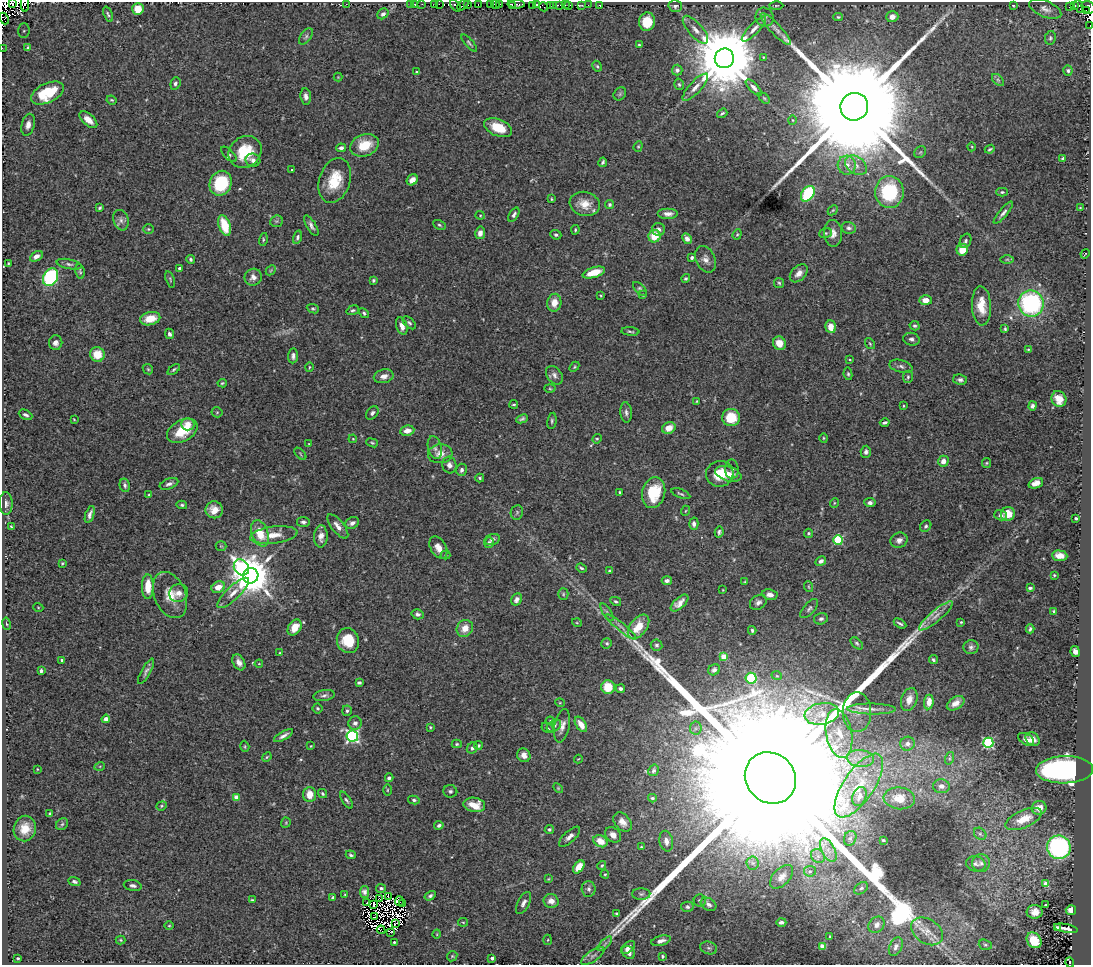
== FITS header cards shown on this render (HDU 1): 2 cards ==
NAXIS1  =                 1089
NAXIS2  =                  963

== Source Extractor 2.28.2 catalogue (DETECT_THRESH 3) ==
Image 1089 x 963 px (HDU 1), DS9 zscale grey, 1 PNG px = 1 image px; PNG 1093 x 967 px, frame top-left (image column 1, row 963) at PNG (2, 2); each listed source drawn as its Kron ellipse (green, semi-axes under 4 px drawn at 4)
Background 0.369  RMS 0.012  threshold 0.0366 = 3 sigma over >= 5 px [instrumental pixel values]
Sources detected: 479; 16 with non-positive FLUX_AUTO (blend fragments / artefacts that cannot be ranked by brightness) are neither listed nor drawn; the other 463 listed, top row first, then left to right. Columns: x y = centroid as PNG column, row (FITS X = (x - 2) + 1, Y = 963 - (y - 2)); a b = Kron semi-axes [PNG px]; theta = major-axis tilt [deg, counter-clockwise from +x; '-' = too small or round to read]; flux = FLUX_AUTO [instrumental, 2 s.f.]
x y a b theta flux
12 3 3 2 - 110
25 4 8 2 -90 140
346 4 2 2 - 17
410 4 3 2 - 4.9
422 4 3 2 - 1.9
435 4 2 2 - 6.2
439 4 2 2 - 8.7
467 4 3 3 - 170
478 4 2 2 - 3.1
490 4 3 3 - 25
495 4 4 2 - 41
499 4 2 2 - 34
516 4 8 3 -4 120
537 4 3 3 - 16
415 5 4 3 - 0.63
463 5 6 3 43 20
533 5 4 3 - 33
550 5 2 2 - 11
554 5 4 3 - 11
560 5 4 3 - 170
565 5 2 2 - 9.5
569 5 3 3 - 62
582 5 3 2 - 3.4
588 5 2 2 - 2.2
600 5 3 3 - 12
1013 5 3 2 - 0.83
1074 5 3 3 - 12
455 6 7 3 -49 370
512 6 4 3 - 120
675 6 6 5 - 2.2
776 6 7 3 1 0.89
1079 6 7 3 -65 150
544 7 5 2 - 4.3
1069 7 3 2 - 25
1088 7 7 5 -39 520
138 9 6 5 - 13
1045 9 17 8 -22 4.9
1087 11 3 2 - 39
108 14 8 4 -70 1.3
383 14 6 5 - 2.9
765 17 9 8 - 3
838 17 5 4 - 1
892 17 6 5 - 4.9
4 18 6 4 -66 270
647 22 9 8 - 19
1090 26 3 2 - 9.3
754 29 17 5 46 5
776 29 21 5 -46 4.9
695 30 17 7 -49 6.8
24 31 7 6 - 2.3
306 37 9 5 53 2.1
1050 38 7 5 79 1.6
469 43 10 3 -48 1.4
639 45 4 3 - 0.9
2 48 2 2 - 4.6
28 48 3 2 - 0.5
763 57 4 3 - 0.6
724 58 10 9 - 11000
597 66 6 4 -60 1.3
677 70 5 5 - 2.2
1068 71 5 4 - 1.5
417 72 3 3 - 0.99
338 77 4 4 - 0.66
998 80 7 4 -45 1.4
175 83 6 5 - 2
679 84 6 4 -72 1.5
695 87 17 6 48 6
754 88 10 4 -46 3.2
48 93 18 9 26 28
620 94 7 5 47 1.7
306 97 8 5 -83 3.6
764 98 7 4 -44 1.2
112 100 5 3 - 0.87
854 107 14 13 - 72000
722 113 5 3 - 1.3
88 120 11 5 -42 7.7
793 120 5 3 - 0.75
28 125 11 6 77 4.4
498 128 15 8 -23 20
365 145 15 11 21 21
638 146 5 4 - 0.99
972 147 4 3 - 0.7
341 148 5 4 - 2.4
990 149 5 3 - 1.2
245 152 17 15 37 27
920 152 6 5 - 1.2
229 154 10 4 -44 2.1
1063 159 4 3 - 2.6
253 160 7 6 - 3.1
603 162 5 3 - 1.4
847 165 9 9 - 6.3
856 165 12 8 -35 5.5
292 170 3 2 - 0.61
335 180 23 15 72 25
412 180 6 5 - 4.8
221 183 13 10 67 46
889 192 16 14 88 53
1002 192 6 4 0 1.3
808 194 8 6 57 53
551 199 4 3 - 0.74
585 204 15 12 -15 12
610 205 5 4 - 1.4
100 208 4 3 - 1.2
1080 208 3 3 - 0.7
833 210 6 4 44 0.87
1003 213 14 4 50 3
668 214 10 5 0 4.3
480 215 4 4 - 0.93
514 215 8 4 59 2.4
121 220 10 7 -72 3.6
276 221 6 5 - 1.6
225 225 11 5 -72 22
439 225 7 4 -28 1.4
311 226 12 4 -60 3.2
849 228 7 5 -15 2.2
148 229 5 4 - 1.1
658 229 6 6 - 3.4
575 230 5 3 - 0.99
480 233 6 5 - 5
825 233 6 5 - 1.4
833 233 13 9 -88 5.6
737 234 5 4 - 1
556 235 6 5 - 1.7
654 236 6 6 - 17
297 237 6 4 73 1.7
263 239 6 4 75 1.2
687 239 6 4 -62 4.5
965 241 7 5 68 2.2
962 250 6 5 - 11
1085 254 5 2 - 0.41
36 256 7 4 30 4
692 257 3 3 - 1.6
191 259 4 3 - 1.6
706 259 14 9 -64 5.3
1007 259 7 4 0 1.4
8 263 3 2 - 0.79
69 264 12 5 -11 2.4
180 269 3 3 - 3
271 270 6 4 45 1.1
80 271 7 4 -82 1.3
594 272 11 5 17 16
799 273 10 7 46 5.7
50 277 9 7 63 99
253 277 9 8 - 4.8
686 278 4 4 - 1.3
170 279 8 4 -73 1.3
373 280 3 3 - 1.3
779 283 5 5 - 1.2
640 289 8 5 -44 1.7
601 295 3 2 - 0.76
643 295 3 3 - 1
926 300 6 5 - 7.4
554 303 9 7 85 9
1031 303 13 12 - 110
981 306 19 9 -87 15
313 309 6 4 -22 1.2
353 310 6 4 18 1.5
364 313 6 4 -41 1.4
150 319 10 6 13 13
409 323 8 4 -44 1.7
402 326 9 5 -71 4.7
915 326 5 4 - 1.5
831 327 6 5 - 9.1
1005 329 4 3 - 1.2
630 331 9 3 -4 1.4
169 334 5 4 - 2.1
911 339 8 6 -14 2.5
56 343 7 6 - 3.7
779 343 7 6 - 9.2
870 344 6 4 -54 0.92
1028 349 4 2 - 0.66
97 354 7 7 - 15
293 356 7 5 84 2.6
850 360 3 2 - 0.65
901 366 12 6 -15 2.8
309 367 4 3 - 0.72
574 367 6 3 45 0.97
148 369 6 4 -43 1.1
174 369 7 3 39 1.4
848 374 6 4 -80 1.3
554 375 10 7 -54 3.3
384 376 10 6 13 5.4
908 377 6 5 - 1.5
960 380 7 5 -8 2.4
222 383 5 4 - 1
550 389 5 3 - 0.84
1059 399 8 7 - 9
697 401 4 3 - 0.73
514 404 4 3 - 1
903 406 4 2 - 0.69
1032 406 4 4 - 1.9
217 412 5 5 - 0.97
626 412 10 5 -86 2.8
372 413 7 5 51 2.5
25 415 7 4 -27 2.2
731 417 9 8 - 20
74 419 4 2 - 0.61
522 419 6 3 25 1.7
552 421 8 4 80 1.5
885 423 5 3 - 1.7
188 424 7 6 - 8.9
669 428 7 5 27 8.9
182 431 16 10 29 22
407 431 7 5 9 7.4
824 438 4 4 - 0.9
353 439 4 3 - 0.69
597 439 5 4 - 1.1
372 443 6 3 -21 1.1
309 444 3 2 - 0.49
435 448 11 6 -75 3.3
866 452 6 5 - 2.3
300 454 7 3 -46 0.96
440 454 12 9 5 6.5
943 461 5 5 - 5.6
986 463 5 4 - 1
449 465 8 7 - 3.7
732 469 10 6 -89 2.2
461 470 6 5 - 2.5
720 474 14 12 16 19
728 474 14 7 -17 8.7
480 478 4 4 - 1.2
1036 483 7 5 21 6.1
169 484 10 5 21 3
125 485 7 5 -77 2.1
620 492 3 2 - 0.98
654 493 16 11 75 31
681 494 10 3 -21 1.4
149 495 4 3 - 0.9
834 503 5 3 - 0.73
870 503 5 4 - 2.2
6 504 11 6 -89 3.5
182 505 5 4 - 1.4
214 510 8 8 - 8.5
685 511 5 3 - 0.75
517 512 7 6 - 1.6
90 514 9 4 71 2.9
1008 514 7 6 - 12
1001 515 6 5 - 2.2
1076 518 3 3 - 1.3
303 522 6 5 - 2.3
352 523 7 5 30 3.5
694 524 6 4 -88 3
338 526 15 6 -51 5.6
926 526 6 5 - 1.7
11 527 4 3 - 1
719 532 5 4 - 1.6
260 533 14 8 -70 19
808 533 4 4 - 1.4
274 535 24 8 7 11
321 536 11 6 86 5.1
492 539 8 5 17 2.7
838 540 5 5 - 43
899 540 8 7 - 3.7
489 543 5 4 - 1.6
221 546 5 5 - 1
438 548 12 7 -61 7.3
446 555 5 4 - 1.1
1060 556 8 5 -5 6.7
821 561 6 4 29 2.7
62 563 3 2 - 0.83
241 567 8 7 - 150
581 568 5 3 - 1.3
609 571 3 3 - 0.75
1054 575 3 3 - 0.86
251 576 8 7 - 3400
667 581 5 4 - 2.9
745 582 4 3 - 0.84
148 587 12 6 90 15
218 587 7 5 28 9.3
809 587 5 3 - 0.87
1030 588 4 3 - 1.5
723 590 3 2 - 0.48
179 593 9 9 - 5
233 593 21 7 43 8.4
563 594 5 5 - 1.3
170 595 24 15 -67 16
770 595 8 5 -10 4.2
517 599 6 5 - 3.3
616 601 6 4 -29 1.4
758 602 9 7 35 3.3
679 603 11 5 43 5.4
38 607 5 3 - 0.74
809 609 12 5 48 2.1
1054 611 3 3 - 1.1
607 612 10 4 -57 2.2
417 614 6 5 - 2.4
936 616 21 5 40 7
821 619 7 5 14 2.1
961 622 3 3 - 0.87
577 623 5 3 - 0.78
900 623 7 3 -30 1.7
6 624 6 3 -80 0.96
295 627 8 6 59 12
621 627 19 3 -39 3.8
638 627 14 8 53 15
465 628 9 7 54 9.2
1030 629 4 3 - 1.5
752 630 4 3 - 1.3
348 641 12 11 - 23
607 643 5 5 - 1.5
857 643 7 4 -45 1.5
656 645 6 5 - 1.9
971 647 7 7 - 2.5
1075 651 5 4 - 3.8
280 653 3 3 - 0.7
724 657 4 4 - 17
62 660 3 3 - 1.7
933 660 5 3 - 1.4
239 662 8 6 -59 4.7
259 664 4 3 - 0.74
714 670 6 5 - 2.4
41 671 4 3 - 1.9
146 671 14 4 61 2.8
777 676 5 3 - 0.69
751 678 5 5 - 38
359 683 4 3 - 1.4
608 687 7 6 - 20
620 689 5 4 - 2.5
324 695 11 5 8 2.7
909 699 12 8 71 6.9
929 702 7 5 83 7.6
560 703 5 3 - 0.62
956 703 9 6 32 5.2
318 708 5 5 - 1.4
871 709 24 5 -1 7
347 711 5 4 - 1.7
857 712 20 14 90 11
822 714 17 10 9 13
106 719 4 4 - 4.3
550 721 4 4 - 0.78
355 723 7 6 - 3.1
581 724 8 5 -57 8
554 726 8 5 34 2.8
562 726 17 7 79 5.9
430 727 3 3 - 0.84
548 728 6 4 -30 1.2
696 728 6 6 - 2.5
839 734 25 13 -79 18
283 736 10 4 30 3.3
352 736 6 5 - 170
1026 739 9 5 -33 4.1
1033 739 8 6 -40 6
988 743 5 5 - 97
457 744 5 4 - 0.99
907 744 7 7 - 3.8
245 746 6 4 -72 1
311 746 3 2 - 0.61
478 746 4 4 - 0.95
472 748 6 5 - 2.2
524 755 7 6 - 5.1
267 757 5 4 - 0.98
860 758 14 8 -6 8.9
950 758 6 4 71 1.5
578 759 4 3 - 0.56
100 766 5 3 - 0.88
37 769 4 2 - 0.55
654 770 6 4 57 1.8
1065 770 28 13 1 310
389 778 4 3 - 2
770 778 27 24 -45 210000
859 786 37 15 56 37
941 786 8 7 - 4.3
558 788 6 3 -46 0.82
387 790 5 3 - 0.83
450 791 7 6 - 2.2
309 794 7 6 - 11
322 794 5 4 - 1.3
859 796 10 6 68 4.5
237 797 4 4 - 15
652 798 4 3 - 1.2
899 798 16 11 -7 12
346 800 9 4 -56 1.7
414 800 6 4 -11 1.5
474 805 11 7 -7 13
162 806 5 4 - 1.1
1039 808 7 7 - 9
50 814 4 3 - 1.6
1024 819 19 8 23 20
622 822 11 7 -48 5.9
286 823 5 4 - 0.84
62 824 7 5 44 1.6
439 825 4 4 - 1.8
25 829 13 11 73 12
549 830 5 4 - 1.3
980 834 7 5 -43 1.9
613 835 9 7 -40 5.3
569 837 13 5 43 4.4
850 838 8 6 67 2.5
883 840 3 3 - 1
600 841 7 5 -27 11
666 841 10 6 -79 4.4
641 847 3 3 - 0.84
1059 847 12 11 - 130
828 850 13 6 -62 5.9
351 855 5 3 - 1.4
818 856 7 6 - 3.3
753 863 6 6 - 2.1
981 863 9 9 - 3.7
976 864 10 7 -15 3.2
602 865 4 3 - 1.2
579 867 7 4 54 14
810 871 6 5 - 2
605 874 4 3 - 0.83
781 877 14 8 46 5.8
548 879 4 3 - 0.7
74 882 6 4 -22 1.7
1046 884 4 4 - 13
133 886 9 5 -11 2.4
381 888 5 4 - 1.9
861 888 7 5 35 2
589 889 8 7 - 3.2
364 892 6 4 -81 2.9
345 894 3 2 - 0.62
641 894 9 5 0 2.2
388 896 2 2 - 0.46
430 896 6 4 33 1.7
333 897 4 3 - 1.2
380 899 3 2 - 1.3
252 900 3 3 - 0.87
399 901 5 2 - 0.93
551 901 7 7 - 5.8
700 901 6 6 - 1.6
367 903 2 2 - 1.1
523 903 12 5 62 3.3
402 904 3 2 - 0.83
708 904 8 6 -31 3
374 905 3 2 - 1.3
1046 905 3 3 - 1.9
687 907 6 5 - 2
1071 910 5 5 - 6.6
1035 912 8 7 - 6
616 913 4 3 - 0.89
375 917 4 2 - 0.57
463 922 5 4 - 1
781 922 5 4 - 2.4
395 924 4 2 - 0.033
877 925 9 7 47 3.7
169 926 5 3 - 0.79
1057 927 4 2 - 0.8
1066 928 12 3 -12 4.3
381 930 4 2 - 0.57
927 931 17 12 -33 9.3
391 932 4 2 - 2.3
437 934 4 3 - 0.6
830 937 3 2 - 0.73
121 940 5 4 - 0.98
548 940 5 3 - 0.77
1034 940 8 6 -52 18
661 941 10 5 15 4
394 942 3 3 - 1.1
605 944 9 3 46 1.8
985 945 6 5 - 1.4
823 946 4 4 - 13
628 947 8 5 38 4.7
896 947 10 6 66 3
709 948 8 6 -16 2.2
628 952 7 5 -46 4.4
452 956 5 4 - 1
593 956 13 5 35 3.8
662 956 3 3 - 1.1
18 958 3 2 - 0.78
492 958 3 3 - 3.1
1070 962 5 3 - 8.7
At the frame edge (FLAGS 8, measured only in part): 7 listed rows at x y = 12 3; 25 4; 1088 7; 4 18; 1090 26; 2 48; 1070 962
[16 non-positive-flux detections neither listed nor drawn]